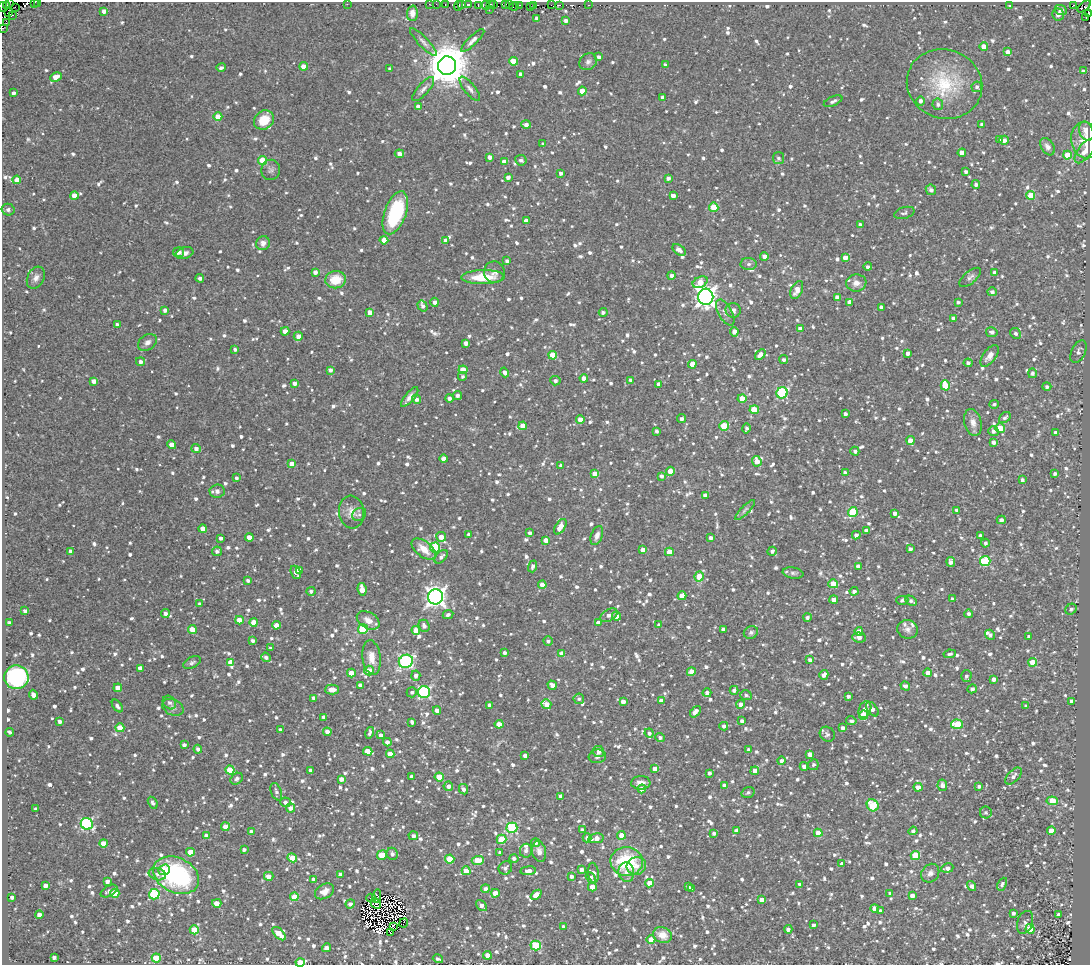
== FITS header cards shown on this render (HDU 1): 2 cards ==
NAXIS1  =                 1088
NAXIS2  =                  963

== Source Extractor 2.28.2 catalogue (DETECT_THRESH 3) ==
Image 1088 x 963 px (HDU 1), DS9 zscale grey, 1 PNG px = 1 image px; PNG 1092 x 967 px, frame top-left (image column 1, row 963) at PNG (2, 2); each listed source drawn as its Kron ellipse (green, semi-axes under 4 px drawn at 4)
Background 0.125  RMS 0.039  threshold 0.117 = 3 sigma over >= 5 px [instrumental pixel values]
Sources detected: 1565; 13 with non-positive FLUX_AUTO (blend fragments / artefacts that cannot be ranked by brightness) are neither listed nor drawn; of the other 1552, the 500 brightest by FLUX_AUTO listed and drawn (1052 fainter detections omitted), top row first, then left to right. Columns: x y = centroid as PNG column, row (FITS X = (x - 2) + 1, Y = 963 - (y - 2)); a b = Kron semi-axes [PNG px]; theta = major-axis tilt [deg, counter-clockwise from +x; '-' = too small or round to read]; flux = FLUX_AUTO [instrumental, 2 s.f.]
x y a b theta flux
9 2 3 2 - 92
34 2 2 2 - 22
38 2 2 2 - 35
347 4 2 2 - 28
429 4 2 2 - 7.6
436 4 2 2 - 8.2
445 4 3 2 - 7.4
469 4 3 3 - 180
494 4 3 2 - 10
506 4 4 2 - 120
510 4 3 2 - 7.3
462 5 4 2 - 270
486 5 4 3 - 84
490 5 3 3 - 49
519 5 3 2 - 57
551 5 3 2 - 7.1
559 5 4 3 - 42
588 5 3 2 - 6.9
1010 5 3 3 - 8.1
1074 5 3 2 - 24
6 6 3 3 - 240
458 6 5 3 - 440
478 6 3 2 - 6.8
514 6 5 2 - 68
530 6 3 2 - 7.9
534 6 3 2 - 17
1084 6 8 2 39 20
3 7 5 2 - 210
15 7 2 2 - 71
489 10 2 2 - 53
1061 10 6 5 - 9.3
104 11 4 4 - 12
8 12 3 2 - 48
412 13 8 5 87 18
1089 13 3 2 - 43
1058 14 6 5 - 9.6
13 15 3 2 - 29
1086 17 3 2 - 11
536 18 4 3 - 6.9
566 21 4 3 - 9
6 23 3 2 - 77
3 28 2 2 - 26
473 40 15 4 44 13
423 42 18 5 -46 12
984 46 4 4 - 28
1008 52 4 4 - 22
599 57 4 4 - 9.8
513 61 4 4 - 51
588 62 9 8 - 10
665 65 4 3 - 7.8
304 66 4 4 - 34
447 66 9 9 - 11000
221 68 5 4 - 6.9
390 69 4 3 - 7.3
1083 71 4 3 - 7.7
521 74 4 4 - 12
56 77 6 4 27 29
944 84 38 34 -19 180
977 87 5 5 - 7.9
423 89 15 5 49 12
470 89 15 5 -52 11
582 91 4 4 - 39
14 93 3 3 - 9.5
663 97 4 3 - 9.9
833 101 10 4 24 9.7
920 101 4 4 - 9.2
938 104 6 5 - 8.4
418 106 4 4 - 13
218 117 4 4 - 45
264 120 10 9 - 57
982 124 4 3 - 8
526 125 5 4 - 11
1086 131 10 7 -68 14
1000 140 4 3 - 8.2
1004 140 5 4 - 11
1085 140 18 14 -82 33
543 144 3 3 - 6.8
1047 147 9 6 -57 11
1085 151 14 7 53 19
962 153 4 4 - 21
399 154 4 4 - 16
1068 155 4 4 - 57
490 157 4 4 - 14
778 158 6 5 - 7.2
263 160 4 4 - 72
521 160 6 5 - 7.4
504 162 4 4 - 21
271 170 10 9 - 10
966 172 4 4 - 8.4
560 173 3 3 - 7.7
508 177 4 3 - 12
668 178 4 4 - 9
17 180 4 4 - 28
976 184 4 4 - 9
931 190 5 5 - 11
1030 195 4 4 - 75
74 196 4 4 - 22
673 196 4 4 - 14
714 207 4 4 - 70
8 210 6 6 - 9.1
395 213 22 11 70 230
904 213 10 5 16 7.2
526 221 4 4 - 22
860 224 4 3 - 6.8
384 240 4 4 - 29
445 240 4 4 - 7.6
263 243 7 7 - 14
679 250 7 4 -37 14
178 252 5 5 - 13
185 253 9 5 18 15
764 256 4 4 - 13
845 258 4 4 - 21
507 261 4 4 - 8.2
749 264 8 6 2 7.9
868 267 4 3 - 8.2
315 272 4 4 - 13
494 272 11 10 - 14
994 273 3 3 - 7.5
672 275 4 4 - 9
483 277 22 7 1 75
970 277 13 6 39 11
36 278 12 8 62 15
200 278 4 4 - 8.9
336 280 10 8 7 62
700 282 8 5 25 46
856 283 10 8 9 17
797 290 10 5 65 23
992 292 4 4 - 9.6
706 297 8 7 - 1700
837 297 4 4 - 11
435 302 4 4 - 12
850 302 4 4 - 28
958 302 4 3 - 6.9
423 306 6 4 -58 9.1
881 307 4 4 - 12
165 310 4 4 - 9.2
733 310 7 7 - 14
370 312 4 4 - 20
603 312 4 4 - 6.8
725 312 14 6 -61 18
953 318 4 3 - 8
117 324 4 3 - 7.2
800 329 4 4 - 14
285 331 4 4 - 25
734 332 5 4 - 21
992 332 6 5 - 8.6
1016 333 5 5 - 7.5
298 336 4 4 - 18
147 342 10 7 35 13
466 343 4 4 - 15
235 349 4 3 - 7.1
1078 352 12 6 64 13
908 353 4 3 - 12
553 355 4 4 - 55
760 355 6 4 41 18
989 356 12 6 52 19
784 360 4 4 - 6.9
140 362 4 4 - 11
968 363 4 4 - 8.3
692 364 4 4 - 29
330 370 4 4 - 9.5
463 370 4 4 - 49
505 372 5 3 - 11
1032 373 5 4 - 7.1
463 376 5 5 - 6.9
584 378 4 4 - 22
631 380 4 4 - 8.5
94 381 4 4 - 14
555 381 5 4 - 9.4
295 383 4 4 - 12
659 384 4 4 - 15
945 385 5 4 - 75
1047 387 4 4 - 7.8
782 393 6 5 - 210
457 396 4 4 - 8.4
410 397 12 4 50 14
449 398 4 4 - 9.2
416 399 5 4 - 10
742 399 4 4 - 48
994 404 4 4 - 7.2
754 410 4 4 - 70
845 414 4 3 - 8.3
1005 417 7 4 38 8
682 419 4 4 - 9.8
580 420 4 4 - 31
973 422 13 8 -75 20
523 426 4 4 - 34
724 426 5 4 - 90
746 428 5 4 - 7.5
1000 428 5 5 - 34
657 431 3 3 - 6.9
993 431 5 5 - 9.9
1056 433 4 3 - 9.5
910 440 4 4 - 25
993 442 4 4 - 11
171 445 4 4 - 19
196 449 5 4 - 12
855 451 4 4 - 7.7
443 459 4 4 - 15
757 461 5 4 - 24
292 464 4 4 - 27
561 466 4 3 - 12
670 471 4 4 - 33
845 473 4 3 - 7.4
595 474 4 4 - 35
1055 474 4 3 - 7.2
661 476 3 3 - 7.8
236 478 4 3 - 7
1022 480 3 3 - 7
217 491 7 6 - 12
705 495 4 4 - 12
745 510 13 4 46 7.1
957 511 3 3 - 9
351 512 16 12 -83 28
853 512 5 4 - 130
895 513 4 4 - 13
359 514 7 6 - 8.4
1001 520 4 4 - 11
560 527 9 5 58 28
203 529 4 4 - 37
866 530 4 3 - 9.9
530 533 4 3 - 7.8
469 534 3 3 - 7.2
856 535 4 4 - 10
597 536 10 5 69 15
980 536 4 4 - 9.9
249 537 4 4 - 30
441 537 5 5 - 25
221 538 3 3 - 8.8
710 538 3 3 - 9.1
546 540 4 4 - 27
985 543 4 4 - 7
435 548 5 5 - 160
424 549 14 7 -37 38
910 549 4 3 - 7.3
643 550 4 4 - 22
71 551 4 3 - 8.6
217 551 5 4 - 9.9
772 551 4 4 - 7.7
669 552 4 4 - 42
441 557 8 5 46 9.8
985 561 5 5 - 180
951 562 5 4 - 11
533 566 6 4 72 8.4
858 566 4 4 - 21
299 570 4 3 - 9.7
296 572 7 5 -65 19
793 573 10 5 -10 7.3
699 576 5 4 - 55
248 580 4 3 - 7.1
833 584 5 4 - 59
542 585 4 4 - 23
362 589 6 4 -81 37
311 591 4 4 - 9
854 591 4 4 - 11
682 596 4 4 - 28
436 597 7 7 - 1400
834 599 4 4 - 21
952 599 3 3 - 7.9
902 600 6 4 -3 7.3
911 601 6 4 -31 8
200 604 3 3 - 7.4
1071 609 6 5 - 7.3
25 611 4 4 - 9.9
165 614 4 4 - 9.8
969 614 4 4 - 7.8
448 615 5 4 - 8
609 615 9 5 30 15
617 616 4 4 - 17
807 617 4 4 - 8.3
239 620 4 4 - 35
368 620 12 8 -31 23
254 622 4 4 - 34
9 623 4 3 - 8.1
598 623 4 3 - 16
276 625 4 4 - 25
659 625 4 4 - 8.6
424 626 6 5 - 11
363 629 5 5 - 120
723 629 4 4 - 9.6
908 629 10 9 - 13
192 630 4 4 - 44
416 630 4 4 - 39
859 631 4 4 - 25
751 632 7 6 - 8
990 635 5 4 - 7.9
859 637 7 5 -6 12
1029 637 3 3 - 7.5
253 641 4 3 - 7.8
548 641 5 4 - 7.5
271 648 4 3 - 6.8
505 653 4 3 - 8.8
562 654 4 4 - 33
950 654 6 3 9 7
266 657 5 4 - 8.1
372 657 17 9 -83 30
810 660 4 4 - 10
406 661 7 6 - 470
192 662 9 5 26 7.1
230 662 4 4 - 23
1033 662 4 4 - 60
140 668 4 4 - 21
369 671 5 5 - 39
691 672 5 4 - 38
351 673 4 4 - 33
928 673 4 4 - 20
824 675 5 4 - 13
416 676 5 4 - 12
966 676 6 5 - 8.5
16 677 12 12 - 340
994 679 4 4 - 11
360 685 4 4 - 9.8
552 685 5 4 - 15
905 686 5 4 - 8.9
118 688 4 4 - 27
332 689 7 5 2 17
972 689 5 4 - 6.9
734 690 4 4 - 9.2
412 692 5 5 - 7.4
424 692 6 6 - 320
707 693 4 4 - 9.5
33 695 5 4 - 15
746 695 6 5 - 7.2
848 696 4 3 - 8.9
314 698 4 3 - 9.8
579 699 5 5 - 6.8
661 701 4 4 - 16
623 702 4 4 - 19
1072 702 4 4 - 23
169 703 7 6 - 7.8
546 704 5 4 - 22
741 704 4 4 - 14
490 705 4 4 - 11
117 706 7 4 -53 9.6
1026 706 4 3 - 7.2
173 707 11 8 -27 12
865 709 9 6 68 24
872 709 8 5 -52 14
437 710 4 4 - 13
695 712 6 4 49 18
864 715 4 4 - 70
324 717 4 3 - 8.3
742 721 3 3 - 7
851 721 5 4 - 8.3
60 722 4 3 - 8.9
412 722 4 3 - 7.7
499 724 4 4 - 36
957 724 6 4 -4 110
724 726 4 4 - 9.5
120 728 4 4 - 60
843 728 4 3 - 9.4
280 729 4 3 - 6.9
10 732 4 3 - 7.7
327 732 4 4 - 14
370 733 6 3 74 7.3
649 733 5 4 - 7.4
827 734 8 7 - 9.3
381 735 4 3 - 11
660 737 5 4 - 7.7
387 742 4 4 - 11
184 745 4 3 - 9.9
198 749 4 4 - 9.2
749 750 4 4 - 10
368 751 5 4 - 47
599 752 6 5 - 13
390 754 4 4 - 32
809 754 4 4 - 14
525 756 4 3 - 11
597 756 8 7 - 9.6
781 761 4 4 - 9.1
813 765 5 5 - 6.8
804 766 4 4 - 11
655 769 4 4 - 30
230 770 4 4 - 65
310 770 3 3 - 8.6
755 771 4 4 - 25
709 773 3 3 - 9.4
1013 776 10 5 46 14
412 777 4 3 - 12
439 777 4 4 - 58
237 779 6 5 - 7
341 779 4 4 - 15
641 783 9 7 2 20
942 785 6 4 -79 12
448 786 5 4 - 14
725 786 4 4 - 21
979 786 4 3 - 7.3
918 787 4 4 - 21
463 789 5 4 - 9.9
642 789 4 4 - 28
276 792 9 5 -69 8.4
748 792 6 5 - 7.6
560 796 4 3 - 9.5
1052 801 5 4 - 66
285 802 5 5 - 8.2
153 803 6 4 -62 7.8
873 805 6 5 - 110
290 808 4 4 - 13
36 809 4 3 - 7.7
986 813 6 6 - 7.2
87 824 6 5 - 310
225 827 4 4 - 33
512 828 5 5 - 220
582 830 4 3 - 7
736 831 4 4 - 14
913 831 4 4 - 7.4
1051 831 4 4 - 35
251 832 4 4 - 13
714 833 4 3 - 7.2
818 833 4 4 - 36
621 835 4 4 - 33
206 836 4 4 - 20
413 836 5 4 - 8.1
587 838 4 4 - 12
596 838 7 4 11 23
501 839 5 4 - 73
103 843 4 4 - 33
535 843 4 4 - 8.1
244 850 4 3 - 6.9
526 851 7 6 - 9.6
539 851 10 7 -78 17
190 852 4 4 - 48
500 852 4 3 - 7.1
392 854 6 5 - 9.9
382 855 5 4 - 60
915 855 4 4 - 110
292 858 5 4 - 55
514 858 4 4 - 6.9
450 859 4 4 - 66
478 860 6 4 5 70
627 862 16 14 -4 180
842 864 4 4 - 13
636 866 10 9 - 24
505 868 7 6 - 8.8
947 868 6 4 9 12
164 870 6 5 - 28
581 870 4 4 - 12
466 871 4 4 - 30
528 871 8 4 7 14
626 872 10 8 -80 15
593 873 10 5 -82 19
930 873 10 8 49 14
157 874 9 6 -16 10
340 874 4 4 - 11
176 875 24 17 -26 400
269 876 5 4 - 23
572 876 4 4 - 9
591 877 6 4 -50 9.4
314 879 4 3 - 8.6
107 881 4 4 - 12
649 883 4 4 - 28
800 884 3 3 - 7.8
1002 884 7 4 65 7.7
45 885 4 4 - 17
972 886 5 4 - 12
592 887 4 4 - 28
688 887 4 3 - 7.5
485 889 4 4 - 12
692 889 4 3 - 9.3
109 891 9 5 29 11
325 891 10 7 31 20
115 893 4 4 - 51
495 893 4 4 - 27
890 893 4 3 - 9
154 894 5 5 - 190
536 895 6 4 41 30
377 896 7 3 79 8
912 896 4 4 - 15
12 897 4 3 - 7.8
294 897 4 4 - 62
371 898 4 2 - 7.5
762 900 4 4 - 21
217 903 4 4 - 29
350 904 4 4 - 12
376 904 6 4 -46 9
482 905 6 4 -49 13
875 908 4 4 - 34
881 911 4 4 - 9.1
1013 913 4 3 - 8.1
39 915 4 4 - 14
1058 915 4 3 - 11
1025 922 12 7 69 11
404 923 5 2 - 18
813 925 3 3 - 10
394 927 3 2 - 11
563 927 3 3 - 7.7
788 929 4 4 - 11
1030 929 5 4 - 58
194 930 4 4 - 56
391 933 3 2 - 34
279 934 8 4 -45 46
662 935 10 8 -23 36
651 940 4 4 - 32
536 945 5 5 - 160
326 948 4 4 - 15
487 955 4 4 - 33
54 957 4 3 - 7.2
156 958 4 4 - 76
438 959 5 3 - 6.8
300 963 4 4 - 58
At the frame edge (FLAGS 8, measured only in part): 8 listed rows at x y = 9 2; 34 2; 38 2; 3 7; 1089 13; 3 28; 438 959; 300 963
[1052 fainter detections neither listed nor drawn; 13 non-positive-flux detections neither listed nor drawn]